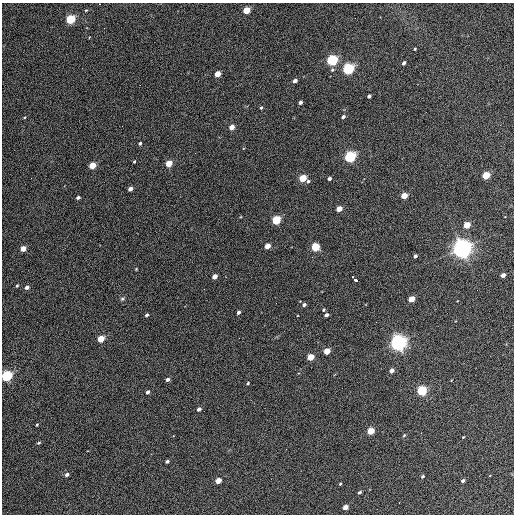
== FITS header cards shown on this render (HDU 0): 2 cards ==
NAXIS1  =                  512 / Axis length
NAXIS2  =                  512 / Axis length

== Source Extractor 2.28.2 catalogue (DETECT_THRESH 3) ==
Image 512 x 512 px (HDU 0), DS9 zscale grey, 1 PNG px = 1 image px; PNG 516 x 516 px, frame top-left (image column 1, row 512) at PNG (2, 3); no overlay
Background 357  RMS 21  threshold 61.6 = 3 sigma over >= 5 px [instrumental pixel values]
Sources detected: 75; all 75 listed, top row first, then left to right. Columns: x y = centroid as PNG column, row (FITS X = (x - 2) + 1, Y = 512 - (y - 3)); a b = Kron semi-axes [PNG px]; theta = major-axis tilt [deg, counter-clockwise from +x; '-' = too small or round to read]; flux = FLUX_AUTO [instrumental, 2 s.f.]
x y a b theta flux
99 4 3 2 - 1.2e+03
86 10 4 3 - 1.3e+03
246 10 5 4 - 4.4e+04
70 19 5 4 - 1.2e+05
415 49 3 2 - 1.4e+03
332 60 5 4 - 2.1e+05
404 63 4 3 - 3.8e+03
348 68 5 4 - 2.8e+05
332 70 5 4 - 2.2e+03
217 74 4 4 - 2.3e+04
295 81 4 3 - 5.8e+03
369 96 4 3 - 3.1e+03
300 102 4 3 - 4.4e+03
261 108 4 3 - 1.8e+03
343 117 4 3 - 3.8e+03
232 127 4 4 - 1.6e+04
140 143 3 3 - 2.4e+03
350 157 5 4 - 2.5e+05
134 161 3 3 - 1.4e+03
169 163 5 4 - 2.9e+04
92 165 5 4 - 3.5e+04
486 175 5 4 - 5.7e+04
303 178 5 4 - 4.7e+04
329 179 4 3 - 3.3e+03
308 181 5 4 - 2.5e+03
130 189 4 3 - 7.3e+03
404 196 4 4 - 2.8e+04
78 198 4 3 - 3.5e+03
339 209 4 4 - 2.1e+04
276 220 5 4 - 9.4e+04
467 225 4 4 - 3.6e+04
267 246 4 4 - 1.8e+04
315 247 5 4 - 8.5e+04
462 248 7 6 - 1.2e+06
23 249 4 4 - 1.6e+04
415 256 4 3 - 3.2e+03
312 257 2 2 - 7.9e+02
136 269 3 3 - 1.1e+03
503 275 4 3 - 7.2e+03
214 277 4 4 - 1.2e+04
355 280 6 3 -34 2.1e+04
17 286 4 3 - 1.5e+03
27 287 5 4 - 5.1e+03
204 289 3 2 - 1.5e+03
122 299 6 4 41 2.1e+03
411 299 4 4 - 2.4e+04
304 305 4 3 - 3.5e+03
324 310 4 3 - 1.5e+03
238 312 4 3 - 4.4e+03
146 315 4 3 - 2.5e+03
326 315 4 3 - 5.0e+03
101 339 5 4 - 3.4e+04
398 343 6 5 - 7.7e+05
327 351 4 4 - 2.5e+04
311 357 4 4 - 3.2e+04
392 370 4 3 - 8.3e+03
7 376 5 4 - 2.1e+05
167 379 4 4 - 4.5e+03
248 383 3 3 - 1.6e+03
422 391 5 4 - 1.5e+05
147 392 4 3 - 3.8e+03
199 409 4 3 - 4.7e+03
37 425 3 2 - 1.5e+03
370 431 5 4 - 3.8e+04
404 435 5 3 - 1.3e+03
463 437 3 3 - 9.6e+02
39 443 5 4 - 1.8e+03
167 461 4 3 - 3.2e+03
67 475 5 4 - 3.6e+03
423 476 3 3 - 2.1e+03
463 480 3 3 - 2.9e+03
218 481 4 4 - 2.2e+04
340 484 4 3 - 1.3e+03
359 492 4 3 - 2.7e+03
345 507 4 4 - 1.2e+04
At the frame edge (FLAGS 8, measured only in part): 2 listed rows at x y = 99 4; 7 376